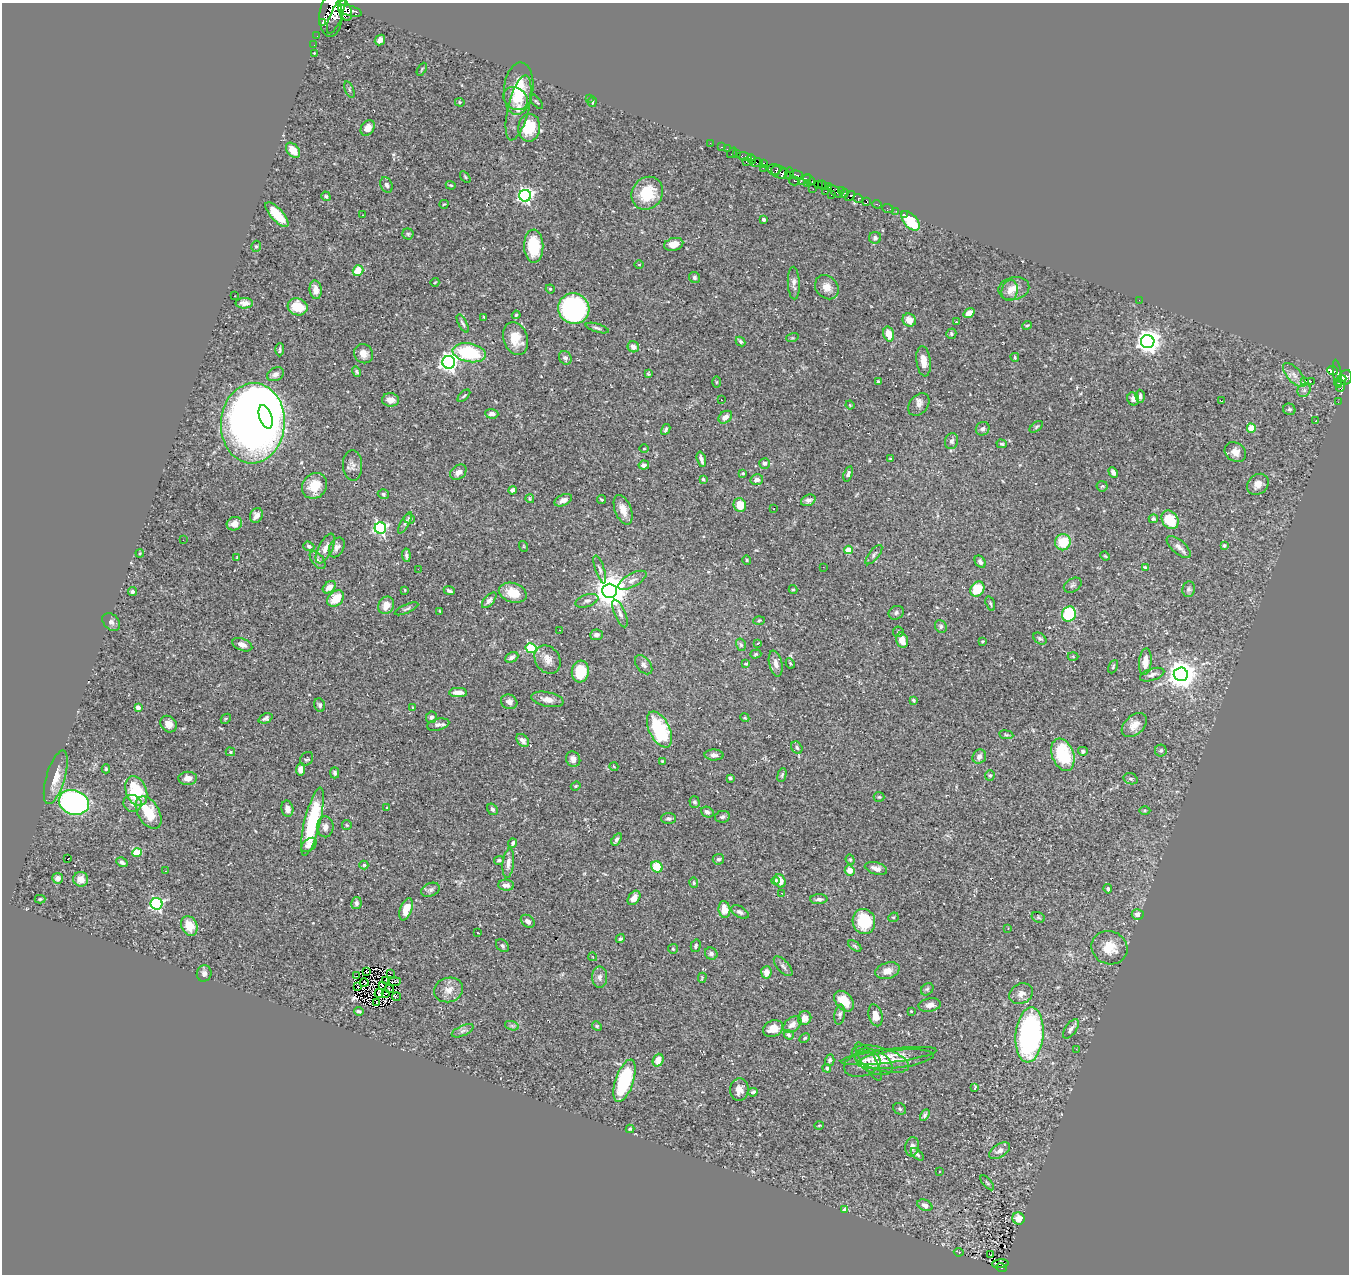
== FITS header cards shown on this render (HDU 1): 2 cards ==
NAXIS1  =                 1347
NAXIS2  =                 1272

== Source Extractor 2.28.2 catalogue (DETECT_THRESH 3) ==
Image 1347 x 1272 px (HDU 1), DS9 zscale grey, 1 PNG px = 1 image px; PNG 1351 x 1276 px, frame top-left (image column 1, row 1272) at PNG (2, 3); each listed source drawn as its Kron ellipse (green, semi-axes under 4 px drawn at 4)
Background 0.412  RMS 0.022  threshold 0.0656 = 3 sigma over >= 5 px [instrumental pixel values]
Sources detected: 418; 3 with non-positive FLUX_AUTO (blend fragments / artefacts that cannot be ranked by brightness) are neither listed nor drawn; the other 415 listed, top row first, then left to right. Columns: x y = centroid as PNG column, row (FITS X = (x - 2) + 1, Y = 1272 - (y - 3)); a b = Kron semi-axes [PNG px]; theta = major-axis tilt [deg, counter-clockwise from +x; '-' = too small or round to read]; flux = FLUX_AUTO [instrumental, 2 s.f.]
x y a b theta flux
345 11 10 6 -72 2000
350 11 12 5 -15 1300
331 15 21 11 87 3200
336 15 19 6 67 2000
322 22 3 2 - 9800
317 36 2 2 - 3
380 40 6 4 46 8.8
314 45 2 2 - 3.8
314 53 2 2 - 0.93
422 69 7 3 60 1.6
519 89 26 14 84 45
349 90 9 3 -69 2
515 98 13 10 -38 17
589 98 3 2 - 3
460 102 5 4 - 1.9
536 102 8 3 -51 1.7
592 102 5 3 - 1.9
518 108 33 10 76 24
368 128 8 6 55 11
529 128 14 11 81 42
710 143 2 2 - 5.2
721 147 3 2 - 6.7
727 149 2 2 - 5.3
293 150 9 5 -51 17
732 153 6 3 50 18
736 154 4 2 - 18
745 157 8 3 -14 24
752 159 5 3 - 150
746 161 3 2 - 5.3
757 163 6 3 12 250
763 164 3 3 - 87
763 168 2 2 - 9.4
776 170 5 4 - 210
779 172 12 6 -23 89
789 173 6 3 87 200
782 174 6 4 46 260
797 175 6 3 -18 140
465 177 6 3 -53 1.7
804 179 7 3 31 110
809 180 6 3 -32 140
794 181 5 3 - 86
807 183 3 3 - 180
387 185 8 6 -63 4.6
451 185 5 4 - 1.6
818 185 2 2 - 49
822 185 4 3 - 270
828 187 3 3 - 9.9
813 189 2 2 - 1.9
825 191 4 3 - 85
841 191 2 2 - 4.3
835 192 8 3 -41 39
647 193 17 15 55 52
844 193 4 2 - 8.6
831 194 3 2 - 7.1
326 196 5 4 - 2.3
525 196 6 6 - 440
850 196 5 4 - 270
858 198 5 3 - 59
867 201 4 3 - 13
444 204 4 3 - 1.3
877 204 5 3 - 7.5
888 208 6 3 -19 6.1
896 211 3 3 - 2.4
904 214 3 2 - 3.9
277 215 16 6 -48 37
362 215 3 2 - 7.2
764 219 3 3 - 5
910 221 12 6 -50 52
408 234 5 5 - 2.5
875 238 6 6 - 5.1
674 244 10 6 14 15
256 246 6 4 74 2.1
534 246 16 9 -89 51
639 264 4 3 - 1.1
358 271 5 5 - 23
695 277 6 5 - 2.9
435 282 4 3 - 1.1
794 283 16 6 -87 7.1
827 287 13 11 -47 14
1014 288 15 11 12 16
550 289 4 4 - 1.5
316 290 9 6 -84 14
1010 291 10 8 77 9.3
235 296 2 2 - 0.73
1139 300 2 2 - 0.95
244 303 8 5 0 9.5
298 307 10 8 -17 36
574 309 16 15 - 290
969 313 6 4 35 13
516 315 4 4 - 1.9
484 317 3 2 - 1.2
909 320 7 6 - 14
956 322 3 2 - 4.6
463 323 10 3 -62 3
1027 325 5 3 - 1.6
597 328 12 3 -17 3.4
889 334 7 5 -74 21
951 334 5 5 - 2.6
516 338 16 12 -71 25
792 338 6 4 17 1.8
741 341 5 4 - 2.9
1148 342 7 6 - 1400
633 347 6 5 - 8.6
280 350 6 3 88 2.1
469 353 17 9 -10 110
363 354 10 9 - 12
1015 357 4 3 - 1.5
565 358 7 6 - 4.2
924 361 15 7 -83 13
449 362 6 6 - 740
1333 371 5 3 - 130
357 372 5 4 - 2.4
275 374 9 6 26 5.4
648 374 4 3 - 1.6
1337 374 14 3 -81 160
1294 375 15 7 -49 10
1346 378 8 6 62 460
1305 381 4 2 - 30
1311 381 2 2 - 1000
1340 381 6 3 35 240
716 382 5 4 - 1.4
878 382 4 3 - 2.6
1340 385 6 4 90 160
1304 390 7 6 - 4
464 396 8 3 45 2.2
1140 396 6 4 -89 4.3
1133 399 7 5 -68 5.7
391 400 8 6 -4 11
721 400 3 2 - 2.1
1221 401 2 2 - 0.8
1338 402 2 2 - 2.5
850 405 4 3 - 1.2
919 405 12 9 50 8.1
1289 409 6 5 - 3
492 414 6 4 -4 6.6
266 417 12 6 -72 130
725 417 7 5 39 9.3
1316 421 2 2 - 1.1
253 423 40 32 86 1700
1036 427 8 4 36 2.6
1251 428 4 4 - 32
666 429 6 4 61 2.6
983 429 7 6 - 3.7
951 441 8 6 76 4.5
1002 444 5 4 - 2
644 449 5 3 - 1.2
1235 452 11 9 -35 11
701 459 8 3 -74 5.2
890 459 3 2 - 1.3
764 463 5 5 - 3.6
353 465 15 9 -86 8.5
644 465 5 4 - 5.7
458 472 9 6 40 8.4
1113 472 5 3 - 4.4
743 473 3 3 - 2.3
848 474 8 4 71 3.7
703 479 4 3 - 2.1
757 480 6 5 - 6.4
1258 484 11 9 43 13
315 486 13 12 - 32
1102 486 5 5 - 2.2
512 490 4 4 - 5.1
383 494 5 5 - 3.2
530 499 4 3 - 1.6
563 500 9 5 23 7.8
601 500 5 3 - 1.7
808 500 7 5 23 4.9
740 505 7 6 - 21
774 509 2 2 - 1.2
623 510 15 8 -69 17
256 515 8 6 60 7.4
409 519 6 5 - 2.6
1153 519 4 4 - 2.8
1170 520 10 7 -55 47
405 523 12 4 61 3.6
234 524 8 6 25 7.4
380 528 6 5 - 310
183 540 3 2 - 1.1
1063 542 8 8 - 34
1224 545 4 3 - 2.9
309 546 5 4 - 3.1
523 546 5 3 - 1.1
337 547 10 7 62 6.8
1179 547 15 6 -42 8.7
325 548 16 7 64 11
848 550 4 4 - 37
140 553 4 3 - 1.2
406 555 7 3 -84 3.2
874 555 12 5 50 3.7
1105 556 5 3 - 1.4
237 557 3 2 - 0.92
318 560 10 6 -52 4.8
747 560 5 4 - 1.7
980 562 7 5 -55 4.7
823 567 3 2 - 1.4
1145 567 4 3 - 2
418 569 2 2 - 2.6
600 569 14 4 -72 4.4
632 580 16 6 29 9.5
1073 585 9 6 30 4
329 587 7 5 41 13
977 589 8 6 52 34
1189 589 8 6 81 3.7
405 590 4 3 - 1.3
793 590 4 4 - 1.9
132 591 4 4 - 3.2
449 591 5 3 - 3.9
610 591 7 7 - 3400
513 593 14 9 -16 27
336 598 9 7 41 29
489 600 9 5 48 4.9
587 601 12 6 18 4.8
990 604 7 4 -72 2.6
386 605 9 7 60 14
406 609 13 4 24 3.6
440 611 3 3 - 1.3
620 613 15 5 -67 6.1
896 613 8 6 32 3.9
1069 614 7 7 - 71
759 620 5 3 - 1.6
111 622 10 7 -46 4.8
941 626 6 5 - 3.4
560 630 2 2 - 1.4
898 632 5 5 - 2.3
596 635 6 5 - 5.3
1040 638 7 5 -38 3.1
902 640 8 5 -74 16
983 642 3 3 - 1.8
758 643 3 2 - 1.3
242 645 10 6 -21 9
741 645 6 5 - 2.8
531 648 5 5 - 110
756 654 6 4 17 1.9
1073 656 5 3 - 1.3
512 657 7 5 26 5.2
548 659 15 12 -54 14
1145 662 13 6 85 17
790 663 5 3 - 1.7
746 664 4 3 - 1.5
776 664 13 6 -77 8.1
644 665 11 7 -51 5.6
1113 667 7 3 64 1.9
580 671 11 8 83 53
1181 674 7 7 - 2200
1152 675 13 6 19 6.5
458 693 9 4 0 11
547 699 16 7 -12 11
913 700 4 3 - 2.3
509 702 8 7 - 7.3
320 705 7 5 -69 3.6
138 708 4 4 - 13
413 708 4 3 - 3.2
431 717 6 5 - 4.9
265 718 7 4 23 3.6
745 718 4 3 - 1.4
226 719 5 3 - 1.6
169 724 9 7 -47 9.3
438 725 11 5 13 5.6
1134 725 15 9 42 14
659 730 19 10 -64 95
1006 735 7 3 -8 1.9
523 740 7 5 -47 6.8
797 748 7 5 -59 3
1083 751 5 4 - 3.8
1161 751 6 6 - 3.6
230 752 5 4 - 2.7
714 755 9 5 -2 6
1063 755 17 11 -69 71
979 757 7 6 - 6.3
307 759 7 6 - 3.1
573 759 8 7 - 8.9
662 761 3 3 - 1.3
614 767 4 3 - 1.1
106 769 4 3 - 1.7
300 769 6 4 84 7.8
335 773 5 4 - 3.4
782 775 7 4 76 2.2
990 775 5 5 - 2.3
56 777 28 9 73 21
188 778 9 6 3 12
730 778 3 3 - 2.5
1131 779 7 5 -17 3.2
576 786 5 4 - 1.6
136 791 15 10 -70 74
879 797 5 5 - 2
74 802 15 12 -19 350
694 802 6 5 - 4.8
133 803 9 8 - 7.2
387 808 4 3 - 1.2
287 809 8 6 -79 7.6
492 809 6 5 - 4.1
1145 810 5 3 - 1.7
149 812 18 10 -60 40
707 812 6 5 - 4
722 817 7 6 - 3.7
668 819 7 5 0 4.2
312 822 35 8 76 110
347 825 5 5 - 1.8
325 827 10 8 -89 7.7
617 839 7 4 57 4.3
513 843 4 3 - 3.1
309 845 9 5 40 6.7
137 852 5 4 - 55
67 859 3 2 - 19
718 859 5 5 - 3.3
499 860 5 4 - 2.4
850 860 5 4 - 2
122 862 6 4 -30 4.5
508 863 15 5 84 8.5
364 865 4 4 - 2.8
657 867 6 5 - 46
876 868 11 6 -16 8.6
850 870 5 5 - 14
166 871 3 2 - 1
58 878 5 5 - 7.5
81 879 7 7 - 14
775 881 4 3 - 2.5
780 881 7 5 -70 14
694 883 5 4 - 2.2
506 885 8 5 -2 7.5
1108 889 5 4 - 2.9
430 890 9 6 23 4.8
782 893 3 2 - 1.7
634 898 8 5 55 11
40 899 5 4 - 1.9
819 899 9 5 2 4.2
356 903 6 5 - 3.8
156 904 6 6 - 300
406 909 12 6 70 20
724 910 8 6 -82 19
740 912 9 5 -30 4.5
1138 914 6 5 - 7.2
893 917 5 4 - 2
1038 917 7 5 -19 1.9
528 921 7 5 -39 6.2
864 921 13 11 -78 63
189 926 10 7 -66 23
1008 928 2 2 - 0.83
478 933 3 2 - 0.87
620 939 5 4 - 2.4
502 946 7 5 -47 3.2
696 946 6 5 - 3
855 946 7 4 -36 2.3
1109 948 18 16 -19 29
673 949 5 5 - 2.4
711 954 6 5 - 4.5
593 957 4 3 - 0.87
783 966 12 5 -48 4.2
887 971 12 8 17 12
367 972 3 2 - 1.2
766 972 6 5 - 9.4
204 973 8 7 - 5.6
390 973 4 2 - 2.9
357 976 4 2 - 2
600 977 10 7 -90 5.9
702 978 5 3 - 1.4
386 980 3 2 - 2
364 982 4 2 - 0.42
395 982 6 2 8 1.8
382 985 3 2 - 0.56
358 987 2 2 - 0.42
389 989 4 2 - 1.4
927 989 7 5 45 2.5
448 990 15 12 17 15
379 993 5 4 - 1.7
386 993 2 2 - 1.4
1021 994 12 10 29 9.5
397 997 4 2 - 5.7
844 1001 12 8 -48 26
376 1002 4 2 - 1.8
930 1005 11 6 10 8.1
359 1011 5 3 - 2.9
911 1011 3 2 - 1.1
840 1015 10 5 80 4
875 1015 11 7 -76 14
805 1018 7 6 - 13
792 1025 10 7 41 9.1
512 1026 7 4 -19 3.1
597 1026 5 4 - 1.8
773 1029 10 8 21 17
1071 1029 11 5 55 5.5
463 1031 11 5 24 5.2
789 1035 5 4 - 2.3
1029 1035 28 14 84 350
805 1038 5 4 - 1.9
1076 1049 3 2 - 1.6
889 1056 48 7 7 22
880 1059 29 11 -16 25
896 1059 38 9 7 23
658 1060 6 5 - 14
830 1060 5 4 - 3.6
869 1061 22 6 -58 10
874 1062 20 11 -25 17
862 1064 18 12 18 16
827 1068 4 4 - 4.2
624 1081 22 9 71 130
975 1087 4 2 - 3.7
739 1090 11 9 84 11
753 1092 5 3 - 3.5
900 1109 7 5 -34 2.7
925 1115 6 4 61 2.4
819 1125 5 3 - 1.3
630 1129 4 4 - 1.9
912 1147 9 7 82 5.8
999 1151 11 6 33 7.5
917 1154 8 4 -43 3.1
939 1172 2 2 - 1
987 1183 9 3 -48 2.1
925 1205 8 5 -26 7.6
844 1210 4 4 - 10
1018 1218 6 6 - 17
959 1252 5 2 - 1.4
991 1255 3 2 - 2.6
1000 1264 8 2 6 0.31
1001 1268 6 3 -13 31
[3 non-positive-flux detections neither listed nor drawn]